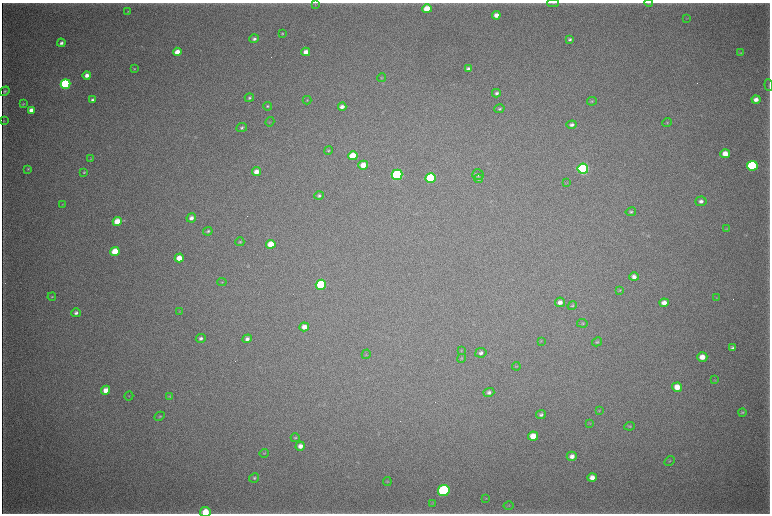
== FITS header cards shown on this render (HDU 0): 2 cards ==
NAXIS1  =                 1536 / length of data axis 1
NAXIS2  =                 1023 / length of data axis 2

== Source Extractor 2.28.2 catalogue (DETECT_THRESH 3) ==
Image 1536 x 1023 px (HDU 0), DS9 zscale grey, zoomed out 1/2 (1 PNG px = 2 x 2 image px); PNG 772 x 516 px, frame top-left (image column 1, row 1022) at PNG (2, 3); each listed source drawn as its Kron ellipse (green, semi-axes under 4 px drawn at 4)
Background 4350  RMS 37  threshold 112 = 3 sigma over >= 5 px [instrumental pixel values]
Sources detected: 117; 3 cannot appear on this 1/2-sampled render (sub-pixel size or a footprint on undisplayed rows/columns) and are neither listed nor drawn; the other 114 listed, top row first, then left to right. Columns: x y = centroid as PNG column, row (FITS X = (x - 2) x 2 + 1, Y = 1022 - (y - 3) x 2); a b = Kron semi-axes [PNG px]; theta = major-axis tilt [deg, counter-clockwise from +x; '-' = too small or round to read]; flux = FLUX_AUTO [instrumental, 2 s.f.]
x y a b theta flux
553 3 6 3 1 8.0e+03
649 3 4 2 - 3.9e+03
315 4 4 3 - 5.5e+03
427 9 5 4 - 1.6e+05
128 11 3 2 - 3.8e+03
496 15 4 4 - 6.0e+04
687 18 3 2 - 2.9e+03
282 33 3 3 - 8.5e+03
254 39 5 4 - 1.9e+04
570 39 4 3 - 1.6e+04
61 43 4 4 - 2.3e+04
177 52 4 4 - 7.7e+04
306 52 4 3 - 5.6e+04
740 53 4 3 - 5.6e+03
134 69 4 3 - 6.6e+03
468 69 4 3 - 2.3e+04
87 75 4 3 - 4.0e+04
382 78 4 3 - 5.7e+03
65 84 5 4 - 1.1e+06
769 85 6 2 -85 4.8e+03
4 91 5 4 - 1.1e+04
496 93 4 4 - 1.9e+04
249 98 5 3 - 1.3e+04
756 99 4 4 - 4.6e+04
92 100 4 3 - 1.5e+04
307 100 4 3 - 7.5e+03
592 101 5 3 - 8.7e+03
23 104 4 3 - 7.4e+03
268 106 4 3 - 1.1e+04
342 107 4 3 - 3.4e+04
499 109 5 4 - 1.2e+04
31 110 4 3 - 5.3e+04
3 121 4 3 - 5.9e+03
270 122 5 2 - 4.8e+03
667 122 5 4 - 8.1e+03
572 125 5 4 - 2.4e+04
242 127 5 4 - 1.5e+04
328 150 4 3 - 8.4e+03
725 154 5 4 - 9.7e+04
353 156 5 4 - 1.6e+05
91 159 4 3 - 6.0e+03
363 165 5 4 - 1.0e+05
752 166 5 5 - 9.6e+05
28 169 4 3 - 8.1e+03
583 169 5 5 - 1.8e+06
84 172 4 3 - 8.6e+03
256 172 4 4 - 5.9e+04
397 175 5 5 - 1.5e+06
478 175 6 5 - 1.7e+04
431 178 5 5 - 6.6e+05
479 179 4 4 - 1.6e+04
567 183 4 2 - 5.0e+03
319 196 5 4 - 1.4e+04
701 201 5 4 - 3.0e+04
62 204 4 3 - 4.8e+03
631 212 5 4 - 1.2e+04
191 218 5 4 - 3.4e+04
117 222 5 4 - 1.3e+05
726 229 3 2 - 4.2e+03
208 231 5 3 - 1.2e+04
240 242 4 4 - 8.6e+03
271 244 5 4 - 1.2e+05
115 252 4 4 - 1.7e+05
179 258 4 4 - 8.0e+04
634 277 4 4 - 3.6e+04
222 282 4 3 - 6.1e+03
321 285 5 5 - 4.8e+05
620 290 4 3 - 6.1e+03
52 297 4 3 - 7.6e+03
716 298 4 3 - 5.6e+03
560 302 5 4 - 3.9e+04
664 303 4 4 - 4.9e+04
572 305 5 3 - 8.5e+03
180 311 4 3 - 6.2e+03
76 313 5 4 - 2.1e+04
582 323 5 4 - 8.9e+03
304 327 5 4 - 5.4e+04
201 338 5 4 - 2.1e+04
247 339 5 4 - 2.7e+04
541 341 3 3 - 5.0e+03
597 342 5 4 - 1.1e+04
732 348 4 4 - 1.6e+04
461 350 4 3 - 5.5e+03
481 353 5 4 - 2.4e+04
366 354 5 2 - 6.2e+03
702 357 5 4 - 7.5e+04
462 358 4 3 - 6.0e+03
516 366 4 3 - 6.3e+03
715 380 4 3 - 5.4e+03
677 387 5 4 - 9.2e+04
106 390 5 4 - 6.7e+04
489 392 5 4 - 2.1e+04
129 396 5 3 - 5.5e+03
169 396 4 3 - 6.4e+03
599 411 3 2 - 4.6e+03
742 412 4 3 - 9.4e+03
541 415 5 4 - 1.8e+04
160 416 6 4 28 1.1e+04
590 423 3 3 - 4.9e+03
630 426 5 4 - 1.0e+04
533 436 5 4 - 9.4e+04
295 438 4 3 - 9.6e+03
300 446 4 4 - 4.2e+04
264 453 5 3 - 7.5e+03
572 456 5 4 - 4.0e+04
670 461 5 3 - 8.4e+03
592 477 5 4 - 4.9e+04
254 478 5 4 - 1.3e+04
387 481 4 3 - 5.5e+03
444 490 5 5 - 1.5e+06
486 498 3 2 - 4.3e+03
432 503 4 2 - 5.7e+03
508 506 5 2 - 5.4e+03
205 512 5 5 - 1.3e+05
At the frame edge (FLAGS 8, measured only in part): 3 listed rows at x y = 553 3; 649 3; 205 512
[3 sub-pixel or undisplayed-footprint detections neither listed nor drawn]